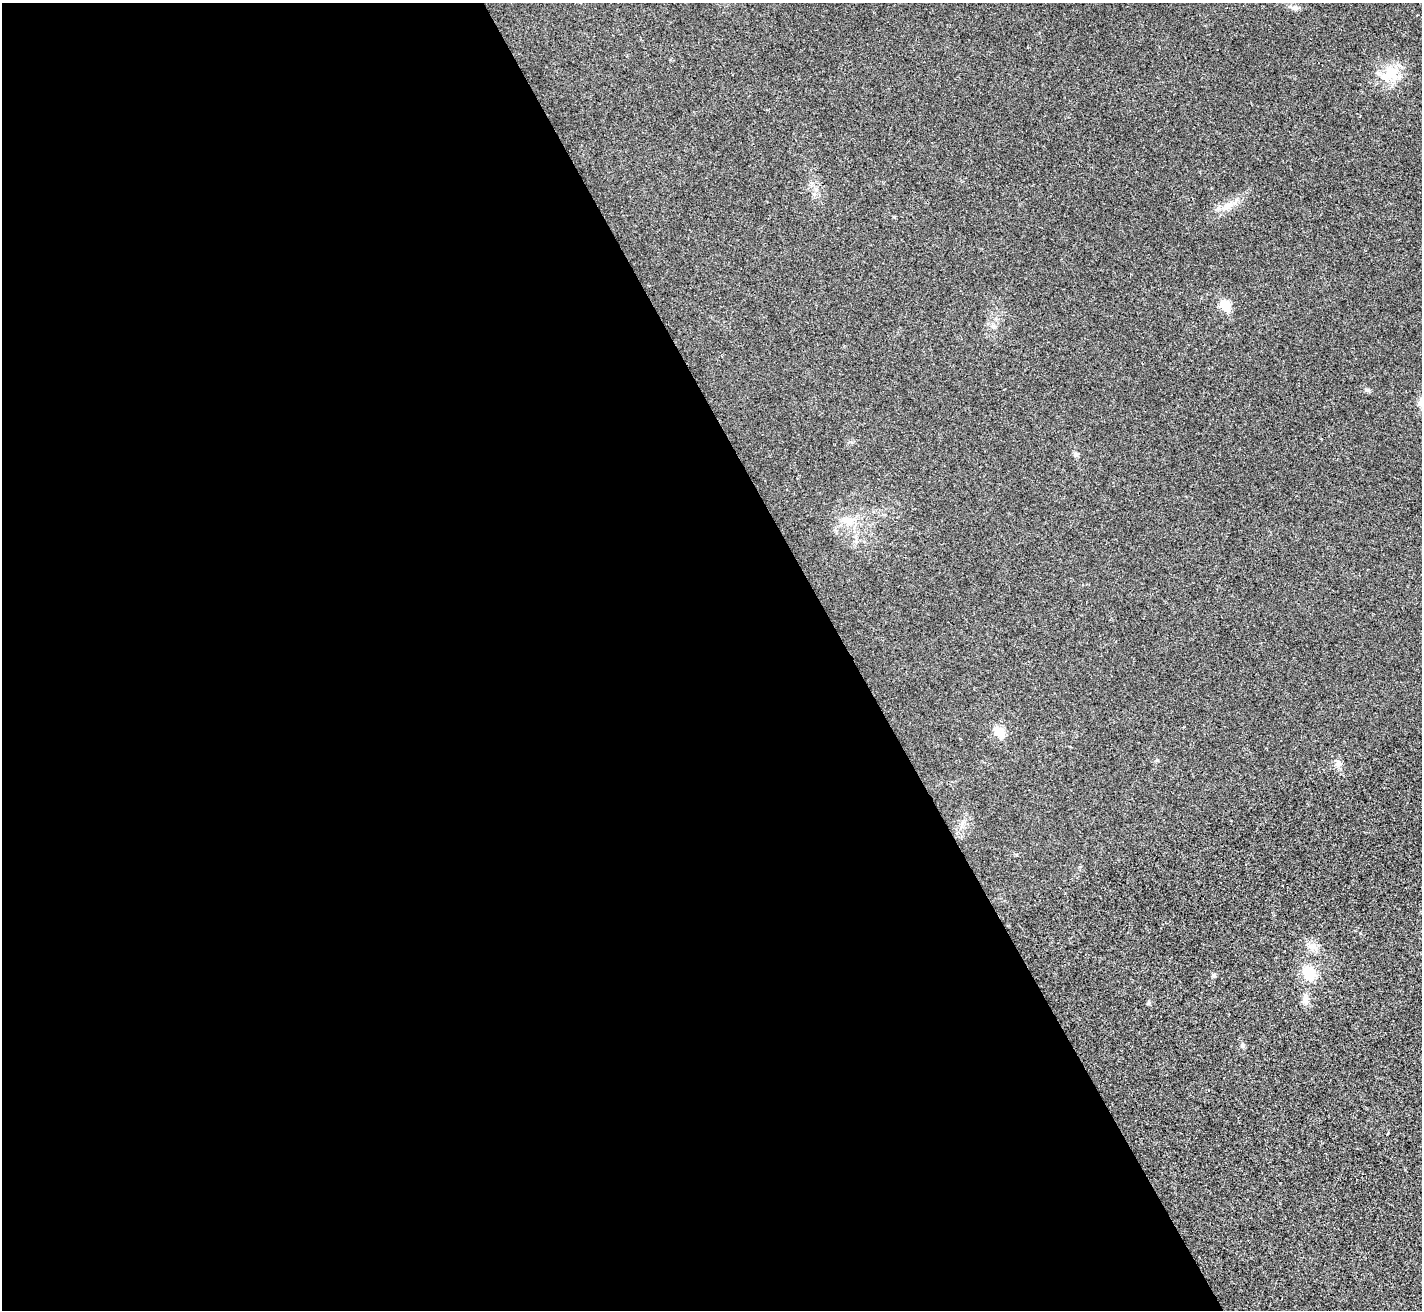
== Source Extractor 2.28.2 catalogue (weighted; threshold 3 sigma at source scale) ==
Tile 9 of 4 x 4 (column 1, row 3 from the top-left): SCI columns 6-1425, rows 1598-2905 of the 5689 x 5677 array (HDU 1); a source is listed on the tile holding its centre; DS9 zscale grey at full resolution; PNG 1424 x 1312 px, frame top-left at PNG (2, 3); no overlay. Shown black and unused: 60% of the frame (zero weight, under 3 of 4 exposures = <1% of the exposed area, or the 3 px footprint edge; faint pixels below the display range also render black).
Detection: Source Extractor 2.28.2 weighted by HDU 2 'WHT'; one run over the whole footprint, this tile lists its part. Background 0.0208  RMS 0.0055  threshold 0.0248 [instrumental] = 3 sigma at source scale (4.5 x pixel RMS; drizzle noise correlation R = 1.50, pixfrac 1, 0.05/0.05 arcsec/px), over >= 5 px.
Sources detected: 17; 1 inside a brighter listed object's ellipse — not listed separately; the other 16 listed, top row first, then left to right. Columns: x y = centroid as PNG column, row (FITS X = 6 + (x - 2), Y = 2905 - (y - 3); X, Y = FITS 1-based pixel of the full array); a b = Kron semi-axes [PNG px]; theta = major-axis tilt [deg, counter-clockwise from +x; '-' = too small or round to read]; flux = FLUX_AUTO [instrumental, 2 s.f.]
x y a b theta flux
1295 8 10 7 -28 2
1391 72 23 17 -60 13
814 194 5 5 - 1.2
1228 206 15 9 23 5.5
1225 305 7 6 - 23
1367 390 8 5 -1 1.1
1075 454 7 6 - 1.2
847 520 18 12 -11 7.5
999 732 6 5 - 24
1338 764 10 8 -77 2.6
1312 946 17 8 -11 4.1
1309 973 16 12 -72 14
1214 975 5 5 - 1.1
1305 999 16 8 -89 3.5
1148 1003 6 4 72 0.81
1242 1045 7 5 -68 1.2
Unlisted compact peaks at least as high as the median listed source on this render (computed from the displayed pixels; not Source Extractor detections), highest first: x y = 894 217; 1157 760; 993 326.